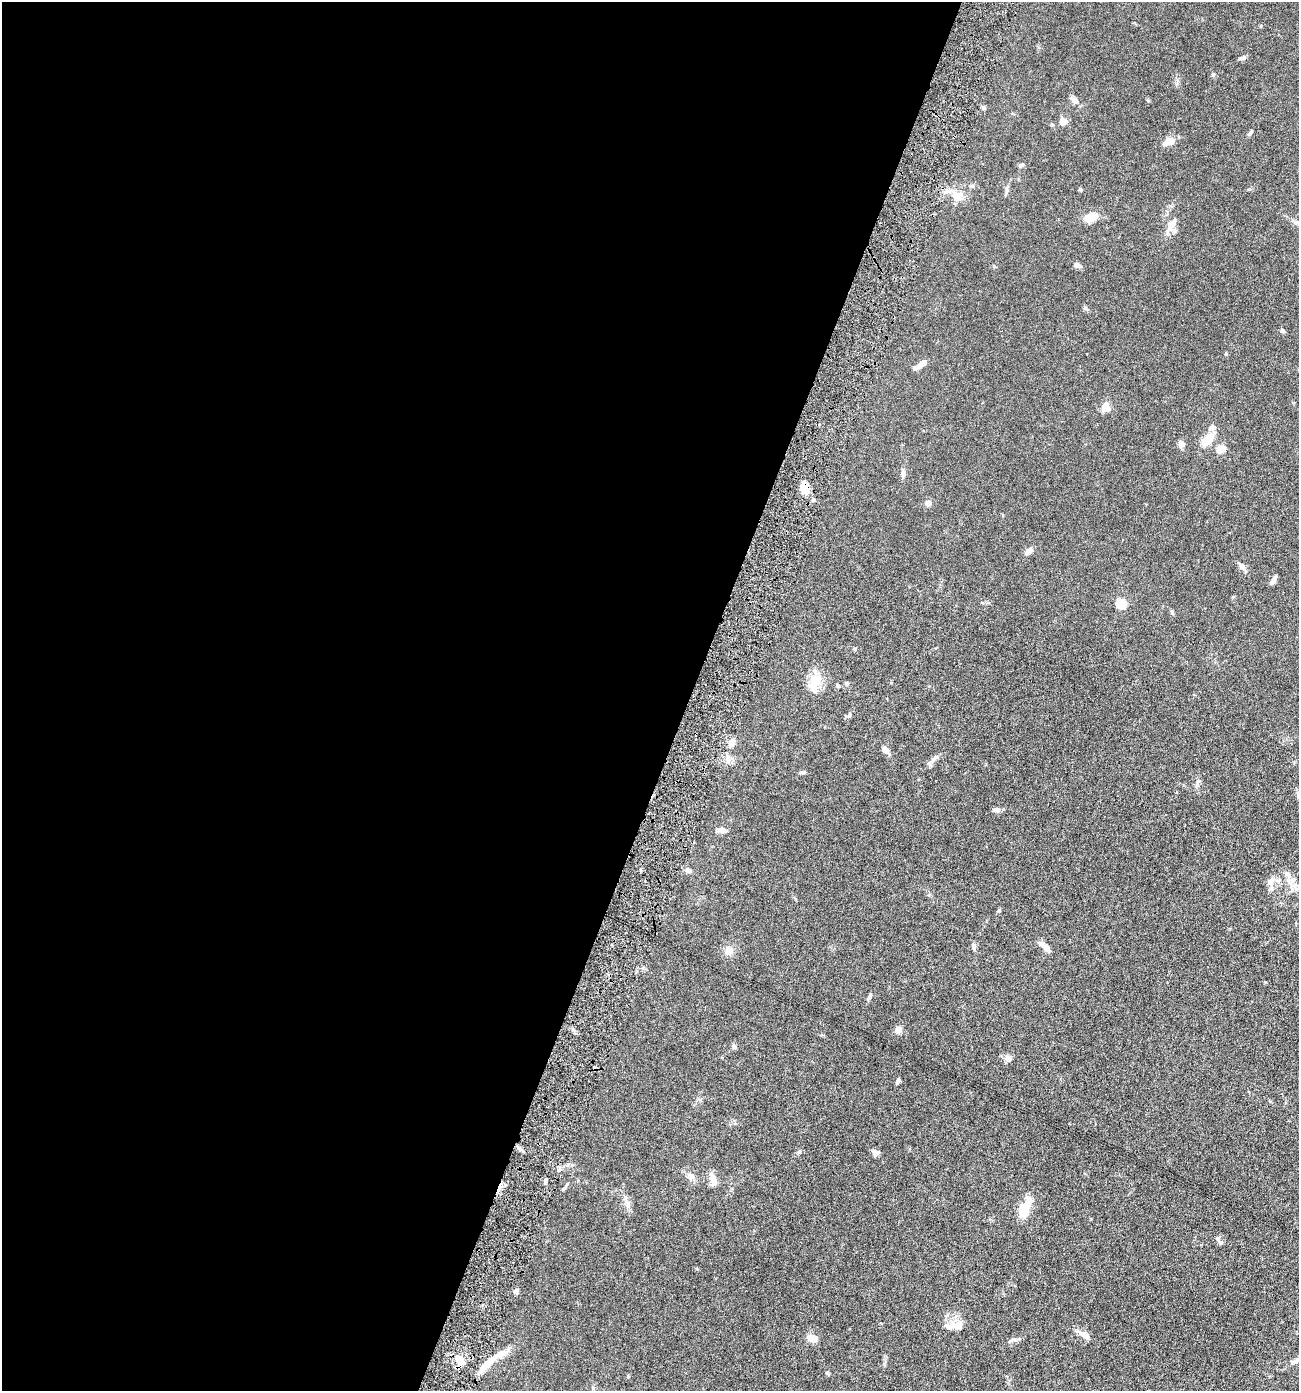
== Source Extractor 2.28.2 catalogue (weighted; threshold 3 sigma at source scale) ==
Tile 5 of 4 x 4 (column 1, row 2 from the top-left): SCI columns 140-1436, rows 2779-4167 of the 5598 x 5556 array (HDU 1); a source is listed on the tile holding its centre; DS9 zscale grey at full resolution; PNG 1301 x 1393 px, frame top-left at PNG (2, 2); no overlay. Shown black and unused: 53% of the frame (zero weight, under 4 of 8 exposures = <1% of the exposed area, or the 3 px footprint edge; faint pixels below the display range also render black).
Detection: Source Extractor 2.28.2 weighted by HDU 2 'WHT'; one run over the whole footprint, this tile lists its part. Background 0.062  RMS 0.0055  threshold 0.0225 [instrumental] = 3 sigma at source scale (4.09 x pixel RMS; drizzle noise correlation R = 1.36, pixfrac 0.8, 0.05/0.05 arcsec/px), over >= 5 px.
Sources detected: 74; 1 inside a brighter object's white glare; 1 cosmic-ray / hot-pixel residue — not listed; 5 inside a brighter listed object's ellipse — not listed separately; the other 67 listed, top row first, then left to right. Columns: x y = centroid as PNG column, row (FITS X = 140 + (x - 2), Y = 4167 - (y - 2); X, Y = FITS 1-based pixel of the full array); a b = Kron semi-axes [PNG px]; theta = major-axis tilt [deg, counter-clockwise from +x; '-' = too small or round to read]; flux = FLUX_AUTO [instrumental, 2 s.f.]
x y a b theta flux
1242 58 8 5 27 1
1213 74 6 4 0 0.57
1074 100 11 7 -29 2.3
983 108 5 5 - 0.93
1063 121 12 8 9 2.4
1250 132 9 4 66 0.83
1169 141 12 8 20 4.6
1022 165 8 4 21 0.74
957 196 12 9 -37 6.4
1091 217 13 8 20 7.6
1172 224 22 8 53 4.4
1077 265 8 5 -27 1.9
1085 308 6 4 -20 0.64
1283 331 6 5 - 0.82
1226 353 5 4 - 0.46
922 364 13 6 42 3.2
1105 408 8 7 - 5.1
1207 440 18 9 49 7.2
1181 444 8 7 - 2
1221 449 5 5 - 14
903 473 8 6 89 1.6
805 488 10 8 -87 7.1
813 500 4 4 - 0.84
928 503 6 6 - 2.2
1029 551 11 6 37 2.1
1242 566 8 7 - 2
1273 580 10 4 63 2
1121 603 5 5 - 26
1172 612 6 4 -72 0.62
815 681 22 15 62 8.1
846 683 6 5 - 0.61
837 685 5 4 - 0.74
850 715 6 4 71 0.66
732 742 8 7 - 2.5
885 750 9 7 -53 2.2
934 759 14 5 45 2
802 772 7 4 -2 0.83
996 810 10 6 0 1.4
722 830 9 6 -2 2.7
688 871 8 7 - 1.4
1270 881 15 9 51 3.3
1289 881 14 6 -52 3.4
974 947 8 5 -89 1.1
1045 947 17 6 -42 3.3
729 951 12 10 48 3.5
869 996 8 4 69 1.3
898 1030 7 7 - 2.8
734 1047 8 5 -49 0.92
1008 1059 9 7 -43 1.7
897 1081 8 4 64 0.87
799 1152 5 5 - 0.56
875 1152 8 6 -41 2.2
690 1176 9 8 - 1.9
713 1179 19 7 -77 3.2
545 1181 7 3 90 0.78
563 1189 6 3 71 0.52
1027 1205 25 14 63 7.4
1221 1242 9 5 -24 1.2
516 1292 6 5 - 1
958 1325 15 12 22 4.2
1085 1336 13 7 -41 2.7
812 1338 13 8 -27 3.5
1013 1339 7 4 18 0.94
458 1357 9 5 -6 1.9
1295 1361 16 5 29 2
488 1363 28 7 42 7.4
827 1373 5 4 - 0.58
Overlapping masked pixels (flux is a lower limit): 2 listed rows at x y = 805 488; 488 1363
Isophote crosses this tile's border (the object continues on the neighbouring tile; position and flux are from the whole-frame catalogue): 2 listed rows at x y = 1295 1361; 488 1363
Unlisted compact peaks at least as high as the median listed source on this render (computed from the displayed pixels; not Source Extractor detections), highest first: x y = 999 910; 1249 189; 1198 781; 855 649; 1080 189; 1148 100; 994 266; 884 1364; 1265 982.